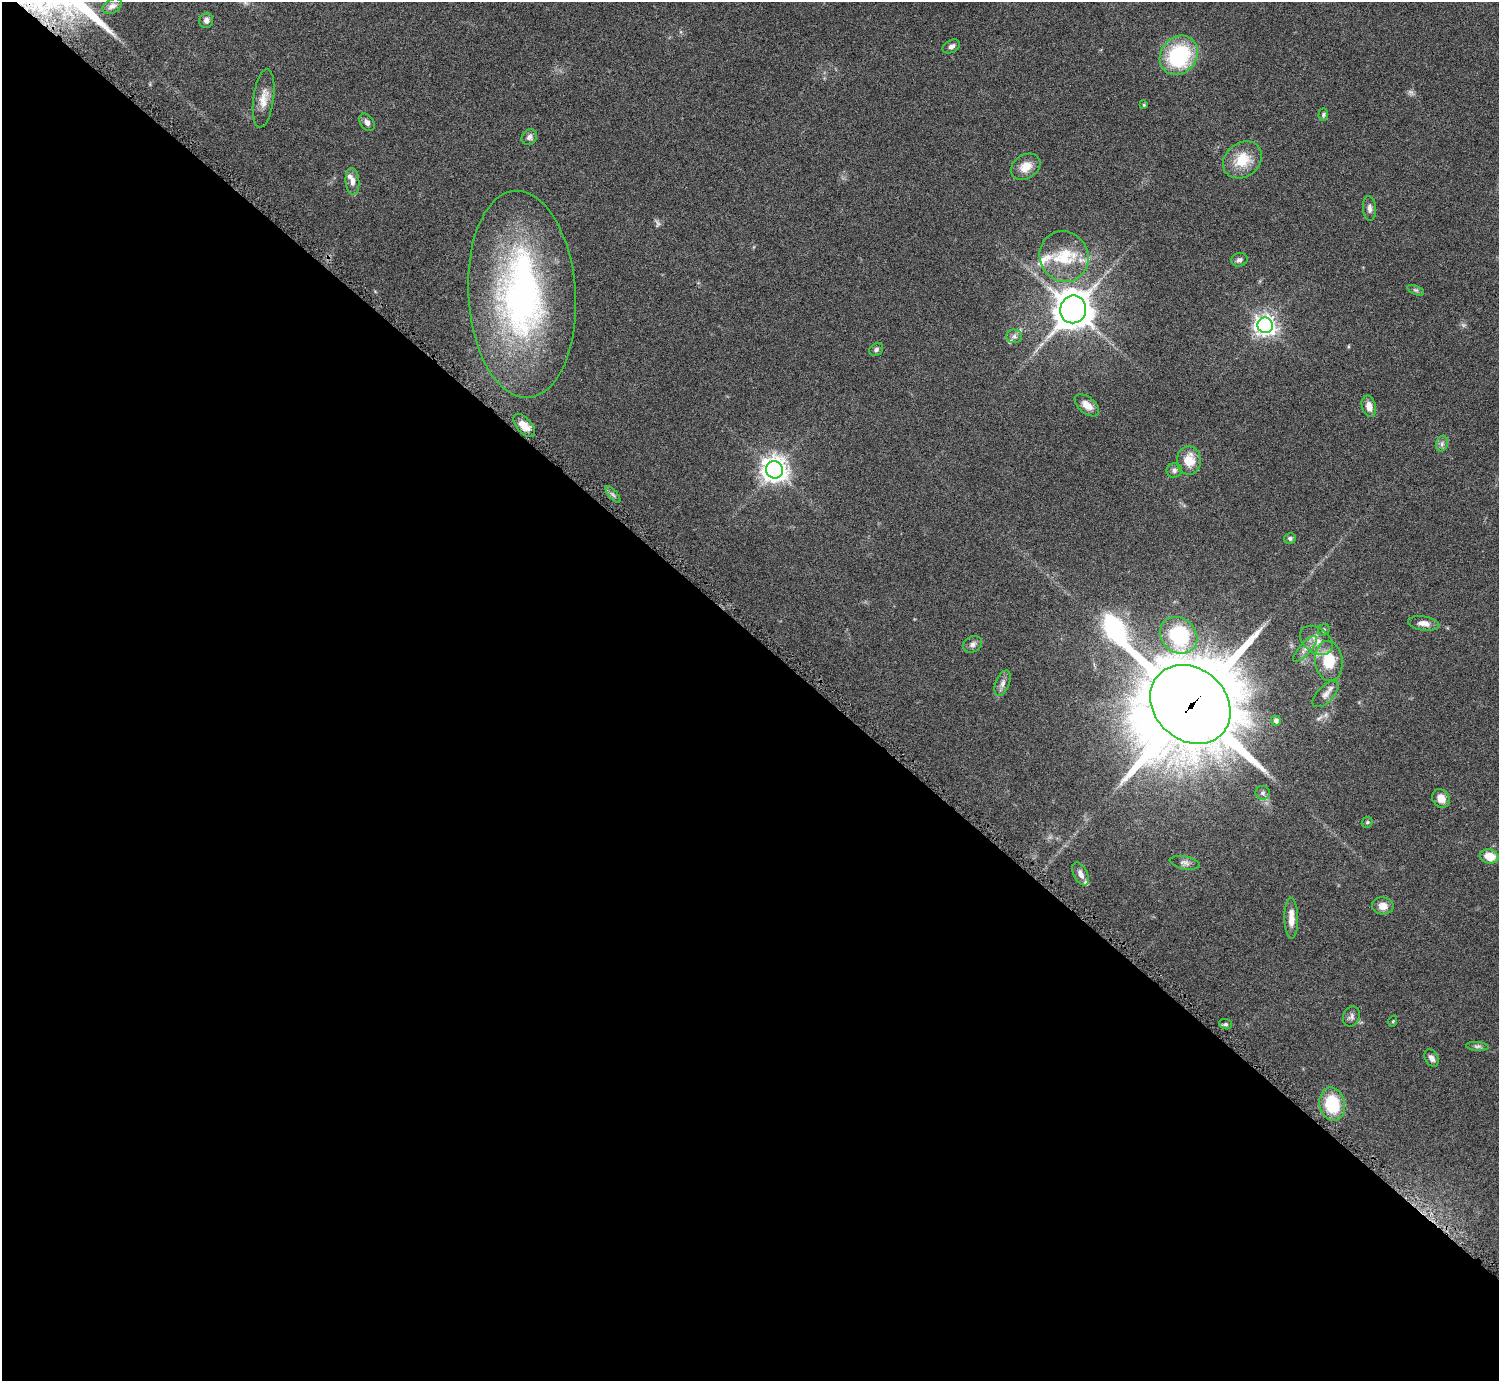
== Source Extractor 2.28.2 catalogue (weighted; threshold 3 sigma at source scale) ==
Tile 14 of 4 x 4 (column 2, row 4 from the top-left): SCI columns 1505-3001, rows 174-1552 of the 6004 x 6005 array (HDU 1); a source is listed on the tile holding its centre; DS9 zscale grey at full resolution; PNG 1501 x 1383 px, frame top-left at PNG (2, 2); each listed source drawn as its Kron ellipse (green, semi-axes under 4 px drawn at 4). Shown black and unused: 54% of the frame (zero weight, under 4 of 8 exposures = <1% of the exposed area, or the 3 px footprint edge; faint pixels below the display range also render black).
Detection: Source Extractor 2.28.2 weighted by HDU 2 'WHT'; one run over the whole footprint, this tile lists its part. Background 0.0788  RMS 0.0048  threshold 0.0195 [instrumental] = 3 sigma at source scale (4.09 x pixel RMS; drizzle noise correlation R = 1.36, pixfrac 0.8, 0.05/0.05 arcsec/px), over >= 5 px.
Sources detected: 61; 1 too faint to see at this stretch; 1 inside a brighter object's white glare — neither listed nor drawn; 4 inside a brighter listed object's ellipse — not listed separately; the other 55 listed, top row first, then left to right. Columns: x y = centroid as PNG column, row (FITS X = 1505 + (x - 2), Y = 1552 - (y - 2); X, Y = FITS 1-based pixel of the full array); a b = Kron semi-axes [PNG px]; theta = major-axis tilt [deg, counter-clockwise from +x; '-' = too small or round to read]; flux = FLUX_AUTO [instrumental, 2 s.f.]
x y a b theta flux
112 6 10 6 27 1.5
206 20 8 7 - 1.9
951 46 9 6 28 1.7
1179 55 21 17 50 42
264 98 29 10 82 5.7
1144 105 4 3 - 0.46
1323 114 6 4 87 0.71
367 122 10 6 -55 1.9
529 137 8 7 - 1.6
1242 160 21 17 38 11
1026 167 16 11 33 5.8
352 181 13 7 -85 2.7
1370 208 12 6 -86 1.9
1064 256 26 24 -58 18
1239 260 8 6 11 1.4
1416 290 9 4 -22 0.81
522 294 104 53 -86 150
1073 309 14 13 - 880
1265 325 8 7 - 260
1014 336 8 7 - 1.4
876 349 7 6 - 1.1
1087 405 14 8 -40 3.9
1369 406 11 7 -74 3.5
524 425 14 7 -48 4
1442 444 8 6 71 1.3
1189 460 14 12 -87 8
774 470 9 8 - 420
1174 470 7 7 - 1.5
613 495 10 3 -50 0.91
1290 538 6 5 - 0.87
1424 623 15 7 -9 3.3
1324 630 6 5 - 0.71
1179 635 20 17 -42 33
1316 640 18 12 -36 5.6
973 644 10 7 28 1.7
1305 649 16 6 49 2.6
1329 661 20 13 -84 14
1003 683 13 6 68 2.1
1326 694 16 8 45 2.7
1190 704 43 35 -42 8000
1276 721 5 5 - 1.5
1263 793 7 6 - 1.1
1441 798 9 8 - 3.9
1367 822 6 5 - 0.61
1489 856 9 7 -15 6.9
1185 863 15 6 -10 1.8
1081 874 12 6 -63 2.5
1383 906 11 8 -2 3.6
1291 918 20 7 -89 4.8
1351 1017 10 8 66 1.6
1393 1021 5 3 - 0.43
1226 1024 6 5 - 0.74
1477 1046 11 4 -4 1.2
1432 1058 9 6 -60 2
1332 1104 17 13 -78 20
Overlapping masked pixels (flux is a lower limit): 1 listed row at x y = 1190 704